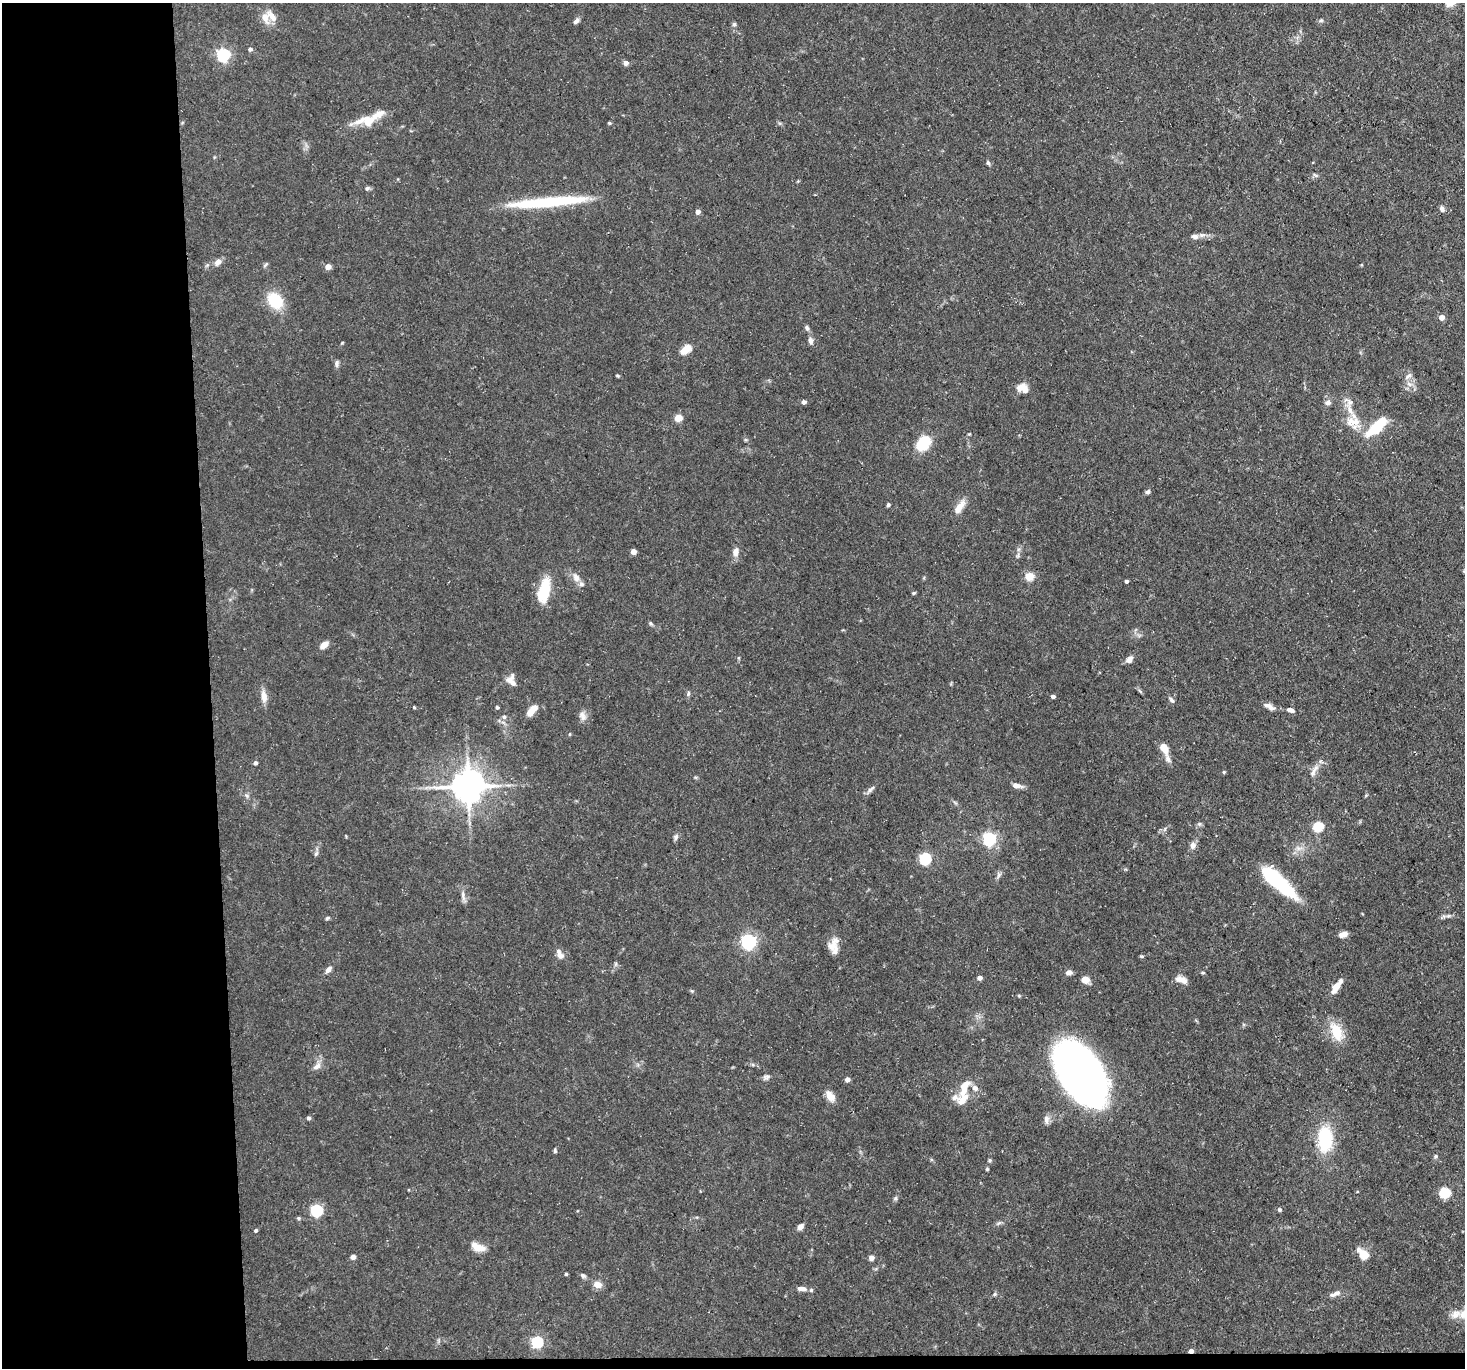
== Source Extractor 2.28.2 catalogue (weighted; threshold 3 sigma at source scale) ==
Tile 7 of 3 x 3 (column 1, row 3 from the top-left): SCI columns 1-1463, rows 121-1486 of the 4389 x 4359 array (HDU 1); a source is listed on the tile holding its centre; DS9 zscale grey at full resolution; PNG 1467 x 1370 px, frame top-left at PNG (2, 3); no overlay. Shown black and unused: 15% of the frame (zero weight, under 3 of 5 exposures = <1% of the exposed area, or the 3 px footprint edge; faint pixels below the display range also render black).
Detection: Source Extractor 2.28.2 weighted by HDU 2 'WHT'; one run over the whole footprint, this tile lists its part. Background 0.0618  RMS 0.004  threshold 0.018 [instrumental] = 3 sigma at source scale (4.5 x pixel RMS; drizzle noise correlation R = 1.50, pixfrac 1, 0.05/0.05 arcsec/px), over >= 5 px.
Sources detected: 148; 1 inside a brighter object's white glare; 1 long thin detection or spike segment (spike, bleed or trail) — not listed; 13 inside a brighter listed object's ellipse — not listed separately; the other 133 listed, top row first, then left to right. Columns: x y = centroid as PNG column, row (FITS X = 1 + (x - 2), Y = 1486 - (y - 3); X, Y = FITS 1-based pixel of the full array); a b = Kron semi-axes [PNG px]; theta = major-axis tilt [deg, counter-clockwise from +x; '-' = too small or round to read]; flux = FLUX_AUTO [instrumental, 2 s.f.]
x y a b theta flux
1451 3 13 7 28 3.9
265 17 16 10 -73 4.5
1321 20 5 5 - 0.67
576 21 9 5 50 1.3
734 24 6 5 - 0.7
250 49 5 5 - 1.2
223 55 6 6 - 69
626 63 5 5 - 1.7
368 121 18 14 25 6.6
609 123 4 4 - 0.5
988 163 7 4 -68 0.76
1315 175 8 4 -37 0.66
367 188 6 5 - 0.82
1442 209 7 6 - 1.4
698 212 4 4 - 2.2
1195 236 11 7 -10 1.7
218 262 10 7 44 2.2
265 265 8 4 45 0.71
328 267 7 6 - 2.1
275 301 16 13 -49 15
1441 317 4 4 - 3.4
807 328 8 5 -79 0.89
810 340 9 6 -77 1.5
342 343 5 3 - 0.33
686 349 11 7 36 6.1
336 363 8 5 79 1.2
617 376 5 3 - 0.47
1408 376 12 5 42 1.3
1409 384 9 5 -25 1.6
1022 388 14 9 -19 3.8
804 402 4 4 - 1.6
1328 402 8 7 - 1.5
1350 402 9 7 43 1.9
678 418 8 7 - 3.1
1352 422 20 13 4 6.5
1377 427 26 10 43 16
969 434 5 3 - 0.37
923 443 18 13 52 12
1148 492 7 5 35 0.87
888 505 5 4 - 0.66
959 507 20 8 55 4
633 551 4 4 - 3.4
736 552 12 8 77 2.4
1029 576 5 5 - 15
576 578 10 8 -48 2.7
1126 581 3 3 - 1.1
544 590 31 12 77 12
914 593 5 4 - 0.48
651 623 6 5 - 0.64
324 645 8 6 40 3.3
738 658 5 3 - 0.43
1129 659 9 7 50 2.1
511 680 15 10 -76 3.1
1140 691 7 4 -37 0.62
688 693 7 3 54 0.61
264 696 16 7 -83 3.3
1053 696 4 4 - 1.2
1172 700 9 5 -52 0.93
414 707 4 3 - 0.45
497 707 4 4 - 0.7
1271 707 10 7 -22 1.8
1290 710 10 6 -19 1.6
532 711 13 6 50 6
583 716 14 9 -65 2.4
504 717 6 6 - 0.87
570 734 5 3 - 0.34
1164 748 10 6 -63 5.6
1168 759 13 7 -68 1.8
255 763 4 4 - 1.1
1314 771 22 6 62 2.7
1224 772 4 4 - 0.46
1017 785 12 5 -10 2.3
468 786 10 9 - 860
870 789 15 5 44 1.4
247 796 8 4 -32 0.86
1199 824 6 4 18 0.66
1318 827 5 5 - 26
676 837 8 6 70 1
989 839 6 6 - 73
1193 845 10 8 88 1.7
316 854 8 5 63 0.88
925 859 6 5 - 47
999 875 9 5 67 1.1
1281 884 40 11 -37 30
463 895 17 5 -82 1.8
1448 916 8 4 1 0.92
327 918 6 4 19 0.68
1343 934 9 6 16 2.7
749 942 6 6 - 91
833 945 20 10 60 4.2
560 954 14 7 -63 2.4
1142 956 6 3 -18 0.48
328 969 8 6 47 1.7
1069 972 7 6 - 1.7
979 977 4 4 - 1.9
1179 979 12 9 10 2.3
1085 980 9 8 - 2.9
1336 987 13 6 57 4.9
1336 1032 21 12 -64 11
317 1066 13 7 35 2.1
1081 1073 56 32 -59 290
766 1077 10 7 28 1.3
847 1079 4 4 - 2.5
964 1088 24 10 68 6.4
975 1088 9 7 -47 2
830 1096 15 8 -54 3.7
308 1118 6 4 -2 0.73
1046 1119 12 7 -87 1.6
1325 1139 24 13 89 26
555 1151 5 4 - 0.63
1436 1156 6 4 71 0.57
990 1160 5 4 - 0.55
987 1169 4 4 - 0.47
1444 1193 5 5 - 34
895 1198 6 5 - 0.69
316 1210 6 5 - 54
1279 1210 5 5 - 0.62
999 1223 8 4 37 0.78
800 1227 8 6 46 1.8
256 1230 4 3 - 0.74
478 1247 19 9 -21 4.4
1363 1254 14 9 -46 5.3
353 1257 5 5 - 1.7
871 1258 5 5 - 1.8
566 1274 3 3 - 0.6
583 1275 7 6 - 1
597 1284 9 7 -22 3.5
802 1289 10 5 -5 2.1
995 1294 5 5 - 0.64
1335 1294 16 6 22 2
1464 1314 13 8 56 3.5
537 1342 5 5 - 47
1191 1351 4 3 - 2.4
Overlapping masked pixels (flux is a lower limit): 1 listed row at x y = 1191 1351
Isophote crosses this tile's border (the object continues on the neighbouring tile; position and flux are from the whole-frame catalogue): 2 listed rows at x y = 1451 3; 1464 1314